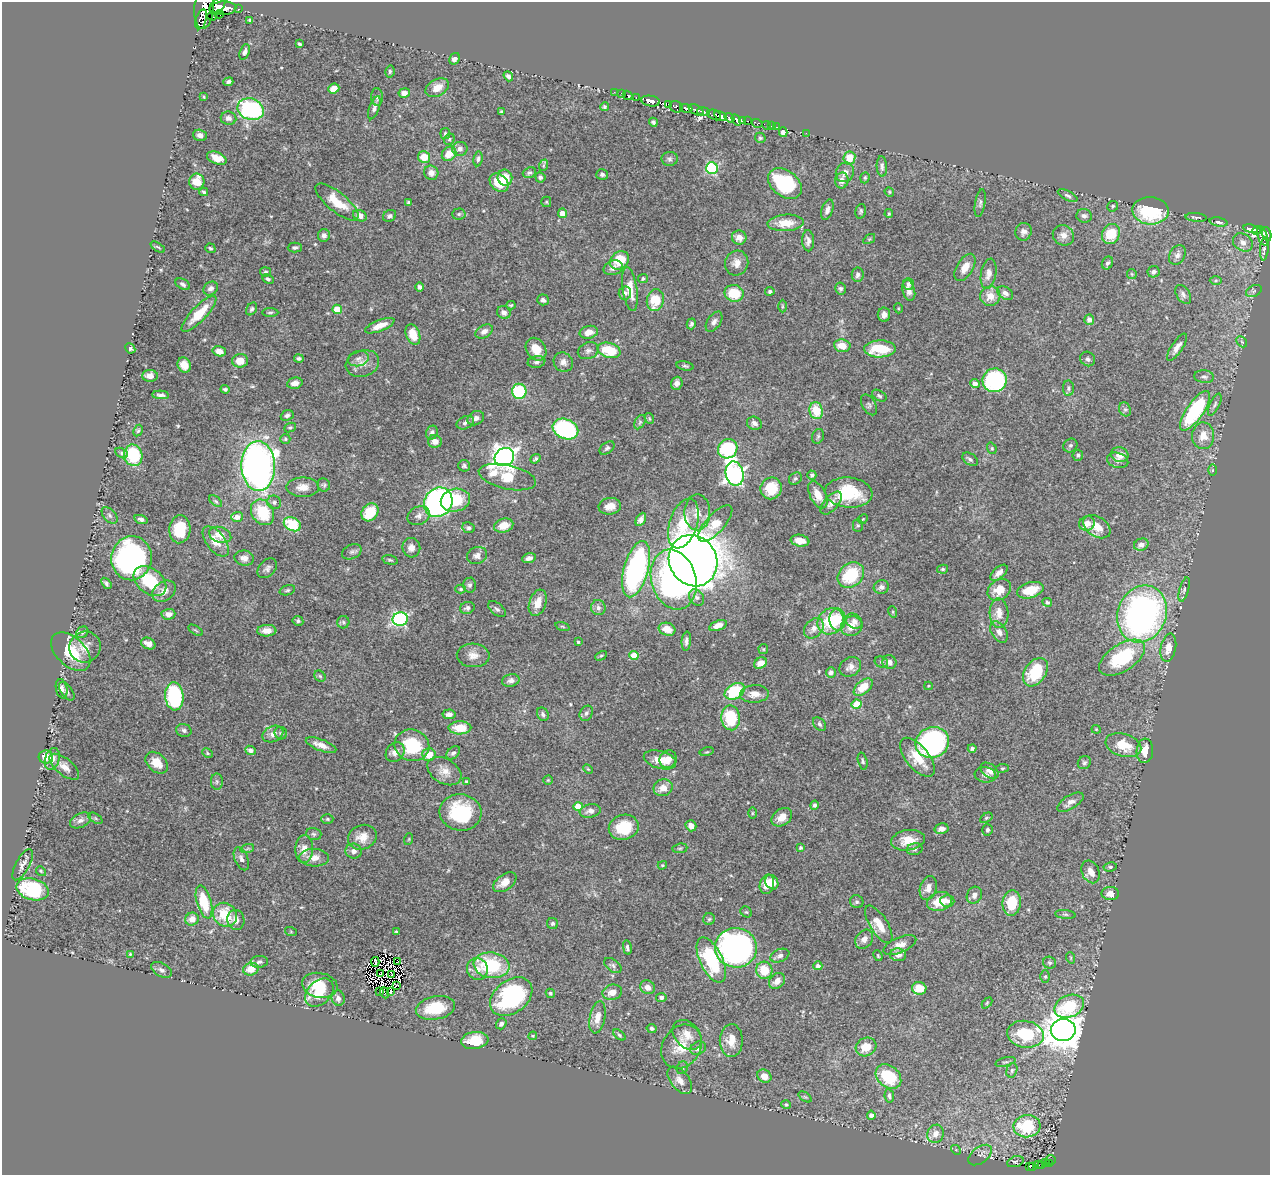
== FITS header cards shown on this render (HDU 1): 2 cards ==
NAXIS1  =                 1268
NAXIS2  =                 1173

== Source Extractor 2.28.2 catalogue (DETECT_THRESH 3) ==
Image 1268 x 1173 px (HDU 1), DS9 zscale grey, 1 PNG px = 1 image px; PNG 1272 x 1177 px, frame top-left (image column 1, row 1173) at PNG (2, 2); each listed source drawn as its Kron ellipse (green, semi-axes under 4 px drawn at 4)
Background 0.676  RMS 0.014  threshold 0.0433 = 3 sigma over >= 5 px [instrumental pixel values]
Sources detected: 533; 10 with non-positive FLUX_AUTO (blend fragments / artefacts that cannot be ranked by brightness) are neither listed nor drawn; of the other 523, the 500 brightest by FLUX_AUTO listed and drawn (23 fainter detections omitted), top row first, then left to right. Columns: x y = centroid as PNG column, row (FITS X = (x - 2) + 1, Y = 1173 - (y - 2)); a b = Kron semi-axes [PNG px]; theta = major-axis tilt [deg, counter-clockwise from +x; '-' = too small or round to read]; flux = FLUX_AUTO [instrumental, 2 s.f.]
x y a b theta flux
217 6 10 6 51 1100
204 8 20 9 86 1100
223 8 13 6 1 1500
238 9 4 2 - 50
219 14 4 4 - 130
212 16 5 3 - 120
201 19 10 5 72 320
250 20 3 3 - 1.5
299 44 3 3 - 1.6
245 52 8 4 72 2.8
454 59 6 5 - 4.1
390 71 6 4 77 1.7
508 76 5 4 - 3.1
228 82 5 4 - 2.7
437 88 12 8 29 11
334 89 6 4 22 11
614 92 2 2 - 6.9
404 93 6 4 10 5.9
621 93 2 2 - 5.4
628 95 5 2 - 7
204 97 4 3 - 1.1
377 97 9 6 -86 2.9
636 97 3 2 - 22
651 101 9 5 -9 940
668 105 3 2 - 130
604 107 4 4 - 1.6
676 107 6 5 - 120
374 108 12 5 70 3.7
686 108 6 4 -12 320
251 109 13 10 -20 120
696 110 8 4 -31 160
704 111 7 3 -9 120
501 112 4 3 - 1.3
714 115 7 5 -26 800
720 116 7 4 -31 550
228 118 8 6 -7 4.4
730 118 5 3 - 370
736 120 6 4 -58 460
742 121 3 2 - 130
747 121 2 2 - 12
653 122 4 4 - 1.8
757 123 5 3 - 120
766 125 4 3 - 45
771 126 2 2 - 9.2
777 127 3 2 - 17
783 132 5 4 - 4.9
806 133 2 2 - 9.6
445 134 5 5 - 1.7
200 135 7 5 -19 5.1
760 138 5 5 - 1.5
449 139 6 5 - 1.7
460 149 8 7 - 5
449 154 8 6 42 14
424 157 6 6 - 17
217 158 10 6 -22 10
849 158 6 6 - 19
478 159 7 4 81 2.3
670 159 8 7 - 2.7
544 165 6 4 70 1.4
882 166 10 5 -87 3.1
712 168 6 5 - 87
845 172 10 8 60 6.2
431 173 7 7 - 5.6
529 173 7 5 22 2
602 174 6 5 - 2.1
540 177 5 5 - 2.1
505 178 8 7 - 18
865 178 6 4 71 1.3
842 180 8 7 - 5.9
197 182 8 7 - 17
499 183 11 8 -44 26
785 184 19 13 -37 67
204 192 4 3 - 1.5
889 192 5 4 - 1.1
1068 196 11 4 -27 2.6
337 202 26 9 -39 23
408 202 4 3 - 1.4
546 202 5 5 - 1.4
980 203 14 5 80 2.8
1113 206 5 5 - 1.5
827 210 10 5 72 4.6
861 211 7 5 74 1.8
1151 211 18 13 -3 74
562 213 5 4 - 8.8
459 214 7 5 2 2
889 214 4 3 - 1.5
360 216 7 5 -26 5.7
390 216 7 5 35 2.2
1084 216 8 6 -11 4.1
1196 217 10 3 -5 1.8
1219 222 9 4 -9 2.9
786 223 18 8 4 18
1251 229 7 3 -9 150
1257 230 4 3 - 110
1023 232 9 8 - 4.4
1111 234 10 8 63 31
1267 234 7 4 -71 370
324 235 6 6 - 3.7
1063 235 11 9 -33 6.9
1262 236 10 5 -72 280
739 237 7 7 - 7.7
869 239 6 4 34 1.2
808 241 10 6 -88 4.7
1243 242 10 8 -35 5.9
158 247 8 3 -33 1.3
295 247 7 5 1 2.2
210 248 5 4 - 1.6
1264 249 12 3 85 55
1177 255 10 7 60 4.6
619 260 10 8 40 30
737 263 12 11 - 8.2
1107 263 7 5 61 2.8
965 267 15 8 58 9.9
613 268 10 7 16 4.3
266 272 5 4 - 1.8
1154 272 6 5 - 4
989 274 15 7 79 6.9
1132 274 5 5 - 1.2
858 275 7 6 - 2.9
268 279 6 4 -27 2
643 279 5 4 - 1.9
1216 281 6 4 1 1.5
183 284 8 5 -31 2.6
908 284 6 5 - 2.9
419 287 5 4 - 2.5
211 288 8 6 38 3.3
630 289 22 7 -82 16
841 289 6 5 - 2.3
909 290 11 6 -76 6
770 291 4 4 - 2
1254 291 8 5 26 2
625 293 6 6 - 3
734 293 9 8 - 31
1005 293 8 6 -33 4.3
1183 294 10 6 -57 3.6
990 296 10 9 - 11
543 300 5 5 - 2.7
655 300 11 8 79 27
511 305 4 3 - 1.2
782 306 6 4 90 1.4
898 308 5 3 - 0.89
252 309 7 5 57 1.8
337 309 5 4 - 16
270 312 8 3 1 1.5
504 312 7 6 - 3.6
199 314 24 7 46 23
884 315 7 6 - 5.1
1089 320 5 5 - 4.7
714 322 11 6 56 3.9
691 324 5 4 - 2.2
380 326 16 5 21 11
484 331 9 6 30 5
589 332 9 6 12 8.5
413 335 11 7 -69 15
1242 342 6 4 -46 1.5
842 346 8 6 -9 14
1177 347 16 5 56 5.9
130 348 5 4 - 2.1
536 349 12 9 -57 14
880 349 16 8 0 40
609 350 12 7 -17 35
219 351 7 5 -16 9
588 351 11 8 23 4
299 359 5 3 - 2.2
358 359 11 7 13 3.8
1088 359 8 7 - 2.7
240 361 8 6 3 11
537 362 9 6 11 2.8
563 362 10 9 - 5.4
362 363 17 13 17 9.9
184 365 8 6 -63 9.8
685 366 9 4 -10 1.9
150 376 8 6 0 8
1204 377 10 6 -7 3.4
995 380 12 11 - 120
295 383 8 5 11 5.5
677 383 6 5 - 5.6
975 384 4 4 - 4.6
1068 388 7 5 90 2.3
225 389 4 3 - 1.6
519 391 7 7 - 63
161 395 8 3 -3 2.9
879 396 8 5 -32 1.8
869 405 11 6 -60 2.9
1215 405 12 5 64 2.6
1125 409 7 5 -66 2.5
816 411 8 6 -79 26
1195 411 23 8 55 100
287 415 7 5 22 2.8
476 418 8 6 30 4.2
649 418 5 3 - 0.9
640 422 7 5 61 2
465 423 9 6 27 3.4
754 423 8 6 -23 3.8
290 427 6 4 24 1.5
565 429 13 10 -21 120
138 431 6 4 62 1.4
432 433 7 6 - 2.9
818 436 7 5 74 1.9
1203 436 13 11 -88 12
285 439 5 4 - 1.7
435 441 7 6 - 7
1070 446 7 6 - 2
607 448 8 5 39 2.2
992 448 6 4 -70 1.3
728 449 10 9 - 67
122 453 7 4 -29 1.8
133 455 11 9 -77 55
1078 455 5 5 - 2.2
1120 455 9 7 -14 9.2
504 457 10 8 33 660
535 459 5 4 - 2
970 459 8 5 -35 3
1118 460 11 7 -17 5.1
258 466 25 17 -89 510
464 466 6 5 - 2.3
1212 470 6 4 -90 1.1
735 474 12 9 -76 340
812 475 4 4 - 2.3
507 477 29 12 -13 30
795 478 7 5 37 1.9
324 485 7 6 - 1.9
303 487 16 9 0 10
771 488 11 10 - 27
849 493 24 15 -5 48
818 495 15 8 -63 13
455 500 15 11 13 34
216 501 7 4 -38 1.6
274 502 7 6 - 2.7
438 502 15 13 52 260
831 503 14 7 49 6.4
610 506 11 8 9 10
263 512 13 10 -56 38
370 512 9 7 52 31
697 512 18 13 89 13
110 515 10 6 -46 2.9
419 516 11 9 25 5.6
237 517 6 5 - 7.9
141 519 7 4 -17 3.1
641 519 7 4 62 4.4
863 519 5 4 - 1.1
715 523 23 9 48 24
1087 523 8 7 - 8.2
292 524 9 6 -26 37
683 524 26 14 72 50
504 526 10 7 16 13
858 526 6 5 - 1.5
1097 527 15 9 -34 14
468 528 6 5 - 2.3
180 529 14 10 84 30
220 535 11 7 -19 10
216 541 18 9 -52 14
800 541 9 6 -9 10
1141 545 7 6 - 5.4
411 548 10 9 - 6.2
352 552 10 7 26 3.1
477 555 10 8 19 5.1
131 558 22 20 79 220
244 558 10 7 -10 6
529 558 7 4 17 4.6
390 560 8 4 -15 1.6
693 561 26 23 -58 1700
267 568 11 8 46 3.8
636 569 29 12 75 210
943 569 5 4 - 1.6
999 573 10 5 40 5.7
851 575 14 11 43 48
674 580 31 22 -74 250
150 581 18 12 -38 44
106 583 6 4 -53 2.1
470 585 7 6 - 2.4
881 587 8 6 16 4.2
461 589 5 4 - 1.9
1184 589 12 4 74 2.5
287 590 8 5 18 1.8
999 590 13 10 36 17
1030 590 13 8 16 23
164 591 13 9 37 8.6
697 597 9 6 -54 4.1
1047 602 5 4 - 1.8
538 603 14 8 71 12
467 608 7 6 - 2.9
598 608 7 7 - 3.5
497 609 10 6 -40 2.8
893 612 6 3 -72 1.1
999 613 15 9 -88 11
168 614 7 5 3 5.4
1142 614 29 24 68 370
400 619 7 6 - 170
837 619 11 8 -86 21
298 621 5 4 - 2
831 621 14 12 44 43
854 621 9 7 -32 5.3
343 622 6 6 - 2
718 625 9 5 19 7.2
562 626 7 3 -19 1.1
852 626 11 9 26 12
814 628 11 8 47 7
667 629 8 6 -18 12
196 630 8 3 -31 1.3
267 631 9 5 2 7.4
82 632 6 5 - 1.7
999 632 11 7 -57 5.7
686 641 9 4 85 3.6
578 642 4 4 - 1.4
148 644 7 5 -26 5.4
85 647 16 15 - 12
1168 648 14 7 78 11
763 649 5 4 - 1.2
71 652 23 14 -43 33
473 655 16 12 -4 9
601 656 6 4 28 1.4
634 656 4 4 - 21
1122 658 25 13 33 71
881 662 7 5 -17 2.2
889 662 7 6 - 4.2
760 663 7 5 30 7.8
850 667 11 9 33 5.9
831 672 5 5 - 3.1
1035 672 15 10 55 48
320 676 6 5 - 1.8
511 680 9 6 13 3.9
928 686 4 3 - 1
863 687 11 6 40 16
62 689 10 5 -78 4.3
67 691 11 5 -55 2.6
735 691 11 7 30 53
754 694 14 8 4 8.5
174 696 14 9 -85 120
857 704 5 4 - 24
586 713 8 6 61 2.8
449 714 6 5 - 4.5
543 714 7 5 -62 2.6
731 718 12 9 -85 47
819 724 8 5 -50 2.4
460 728 11 6 0 20
1096 729 4 4 - 1
184 730 8 6 -20 2.8
281 733 6 6 - 2
273 734 11 8 25 5.7
932 743 17 15 18 180
321 745 16 5 -21 8.9
412 745 17 15 -19 52
1123 745 18 11 -17 25
972 748 4 4 - 3.4
250 750 5 4 - 5
1145 751 12 8 85 13
395 752 10 8 51 6.3
707 752 7 3 12 1.1
207 753 5 4 - 1.3
453 753 8 5 42 2.7
429 754 7 6 - 16
46 757 7 6 - 15
917 757 23 11 -51 23
52 759 11 7 74 6.6
668 759 9 8 - 9.1
660 760 16 8 -16 16
863 761 8 4 -75 2
157 763 13 9 -43 15
1084 763 7 6 - 2.3
64 767 18 8 -39 8
1002 768 6 3 8 1.1
588 769 5 3 - 1
444 771 18 12 -31 10
990 771 10 6 -38 5.4
985 775 11 7 -7 4.8
548 780 5 4 - 1.1
217 782 8 6 89 2.2
467 782 3 3 - 1.6
663 788 10 8 20 9.3
1070 802 15 6 32 6.3
814 805 4 4 - 2.2
578 806 4 4 - 22
590 811 10 6 11 4.4
460 812 21 18 -7 57
752 813 6 4 89 1.2
782 817 11 8 37 11
95 818 8 4 -32 1.9
986 818 7 4 30 1.6
327 819 6 5 - 1.6
80 820 11 7 26 5
691 826 6 5 - 8.5
624 827 15 12 19 30
942 829 7 5 12 6.2
987 830 6 5 - 2
314 834 8 5 -16 2.2
362 837 15 12 22 12
409 839 6 3 71 1.1
908 840 17 10 9 15
680 848 7 5 7 1.6
800 848 3 3 - 2
247 849 7 4 20 1.5
304 849 14 9 86 9.7
915 849 8 6 16 2.7
354 851 8 7 - 4.2
314 858 15 8 -3 10
241 859 12 6 -68 4.4
23 865 17 6 61 5.3
662 865 5 4 - 1.1
1110 867 6 4 9 1.8
41 871 5 4 - 1.3
1091 872 12 8 -66 8.8
505 882 13 7 35 9.5
772 882 8 6 -56 12
767 884 10 7 75 15
928 888 12 8 73 7.2
33 889 16 10 -15 66
1110 894 9 6 -1 6.7
974 895 9 7 64 4.2
939 901 13 9 16 20
947 901 7 6 - 3.4
204 902 17 7 -74 37
857 902 7 6 - 2.2
1012 903 13 9 83 29
746 912 6 5 - 1.4
1065 914 10 4 -5 2.2
225 915 12 11 - 30
192 919 7 6 - 8.5
709 919 6 5 - 1.7
236 920 10 8 -80 6.8
552 924 6 5 - 1.9
879 924 21 8 -58 14
291 932 6 4 -19 1.2
396 932 3 2 - 1.1
864 939 10 8 50 6
900 945 17 7 23 8.3
627 948 7 3 -78 2.2
736 948 21 19 -4 300
130 954 3 3 - 0.95
898 955 8 6 -3 6.1
780 956 10 6 22 3.7
878 956 5 3 - 1.1
1071 958 6 3 -72 1
711 960 24 11 -64 67
259 962 9 6 7 2.9
375 962 5 2 - 1
397 962 3 2 - 1.4
1049 963 7 6 - 2
491 965 18 13 -8 63
613 966 10 6 -38 2.8
818 966 4 4 - 3.5
251 969 8 6 16 16
477 969 11 10 - 10
161 970 11 6 -30 3.4
764 970 9 8 - 24
381 974 2 2 - 1.5
391 974 3 2 - 1.1
1045 977 6 5 - 1.5
777 981 9 7 45 7.5
320 985 18 12 -10 28
396 985 2 2 - 0.92
648 987 7 6 - 6.6
919 988 7 6 - 18
379 992 4 3 - 0.93
390 992 3 2 - 1.7
612 992 10 7 14 8.8
319 993 16 11 44 23
385 993 6 2 -67 0.96
550 993 5 4 - 1.6
511 997 23 16 37 130
661 997 5 4 - 3.9
338 998 8 6 -76 4.6
987 1003 6 4 47 1.2
1069 1006 15 11 23 51
435 1008 20 11 11 32
597 1017 16 8 79 9.7
501 1024 6 5 - 2.8
652 1028 5 4 - 2.5
1063 1030 12 11 - 2000
1025 1034 18 13 -10 44
619 1035 7 4 -38 1.6
687 1035 17 12 -47 10
533 1036 4 4 - 0.95
475 1040 14 8 7 19
731 1041 16 11 -89 14
682 1047 23 19 56 24
866 1047 10 9 - 18
698 1048 8 6 26 3.9
1005 1062 10 3 14 2
682 1068 6 5 - 1.9
1012 1070 7 5 73 2.2
764 1076 7 6 - 10
888 1077 14 10 -40 50
680 1080 16 9 -51 7.4
889 1096 7 4 -79 2.4
805 1097 7 4 -36 1.5
786 1105 5 4 - 1.2
871 1115 4 4 - 4.4
1027 1126 13 11 6 52
935 1134 9 8 - 7.5
956 1150 5 4 - 1.3
980 1155 13 8 37 4
1051 1160 5 4 - 13
1015 1162 8 5 19 1.8
1045 1162 4 2 - 1.1
1049 1163 3 2 - 5.3
1038 1165 3 2 - 4
1029 1166 4 2 - 3.7
1042 1166 4 2 - 13
1033 1167 3 2 - 19
At the frame edge (FLAGS 8, measured only in part): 2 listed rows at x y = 204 8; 1267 234
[23 fainter detections neither listed nor drawn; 10 non-positive-flux detections neither listed nor drawn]